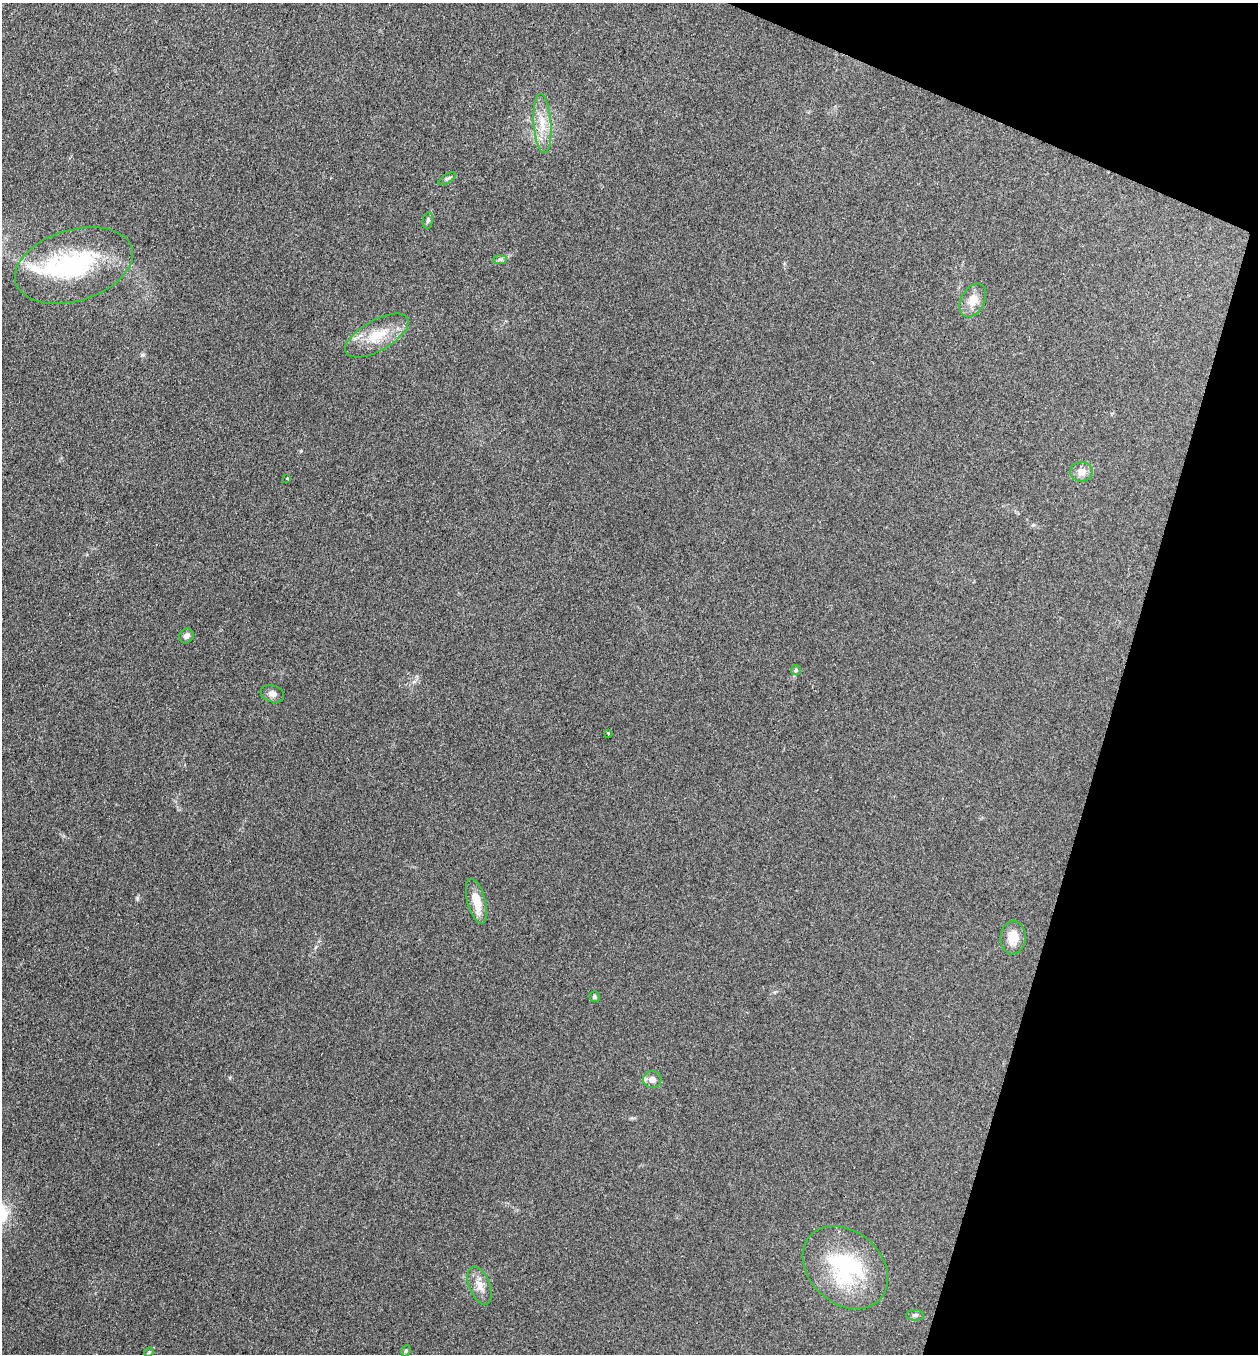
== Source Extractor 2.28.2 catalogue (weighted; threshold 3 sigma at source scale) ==
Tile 8 of 4 x 4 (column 4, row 2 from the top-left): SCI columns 3902-5157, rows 2704-4055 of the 5422 x 5408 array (HDU 1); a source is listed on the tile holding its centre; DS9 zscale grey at full resolution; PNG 1260 x 1356 px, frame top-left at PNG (2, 3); each listed source drawn as its Kron ellipse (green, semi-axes under 4 px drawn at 4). Shown black and unused: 15% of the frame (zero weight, under 3 of 4 exposures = <1% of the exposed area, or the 3 px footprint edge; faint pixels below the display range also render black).
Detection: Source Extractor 2.28.2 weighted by HDU 2 'WHT'; one run over the whole footprint, this tile lists its part. Background 0.265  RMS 0.0092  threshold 0.0415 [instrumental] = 3 sigma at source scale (4.5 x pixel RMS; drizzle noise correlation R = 1.50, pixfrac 1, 0.05/0.05 arcsec/px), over >= 5 px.
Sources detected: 24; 1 inside a brighter object's white glare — neither listed nor drawn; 1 inside a brighter listed object's ellipse — not listed separately; the other 22 listed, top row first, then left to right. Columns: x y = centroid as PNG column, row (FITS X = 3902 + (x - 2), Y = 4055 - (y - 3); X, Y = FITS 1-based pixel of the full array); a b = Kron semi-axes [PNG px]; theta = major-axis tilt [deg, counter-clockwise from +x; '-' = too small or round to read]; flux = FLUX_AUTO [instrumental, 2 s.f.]
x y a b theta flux
542 123 29 9 -86 17
447 178 9 4 31 2
428 220 8 5 79 1.9
500 259 7 4 0 1.9
74 265 61 35 17 110
973 300 18 12 63 12
377 335 35 15 30 27
1081 472 11 10 - 7.4
287 478 3 3 - 2
186 636 8 6 45 4
796 670 5 5 - 1.5
272 694 12 8 -19 4.4
608 733 3 3 - 1
476 901 23 9 -75 15
1013 937 17 12 86 14
594 997 5 5 - 1.8
652 1080 9 8 - 6
845 1267 47 36 -42 100
480 1285 20 10 -68 9.9
915 1315 9 5 1 2.1
406 1351 6 4 67 1.3
149 1352 5 4 - 1.1
Unlisted compact peaks at least as high as the median listed source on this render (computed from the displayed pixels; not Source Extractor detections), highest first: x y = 137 898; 142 355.